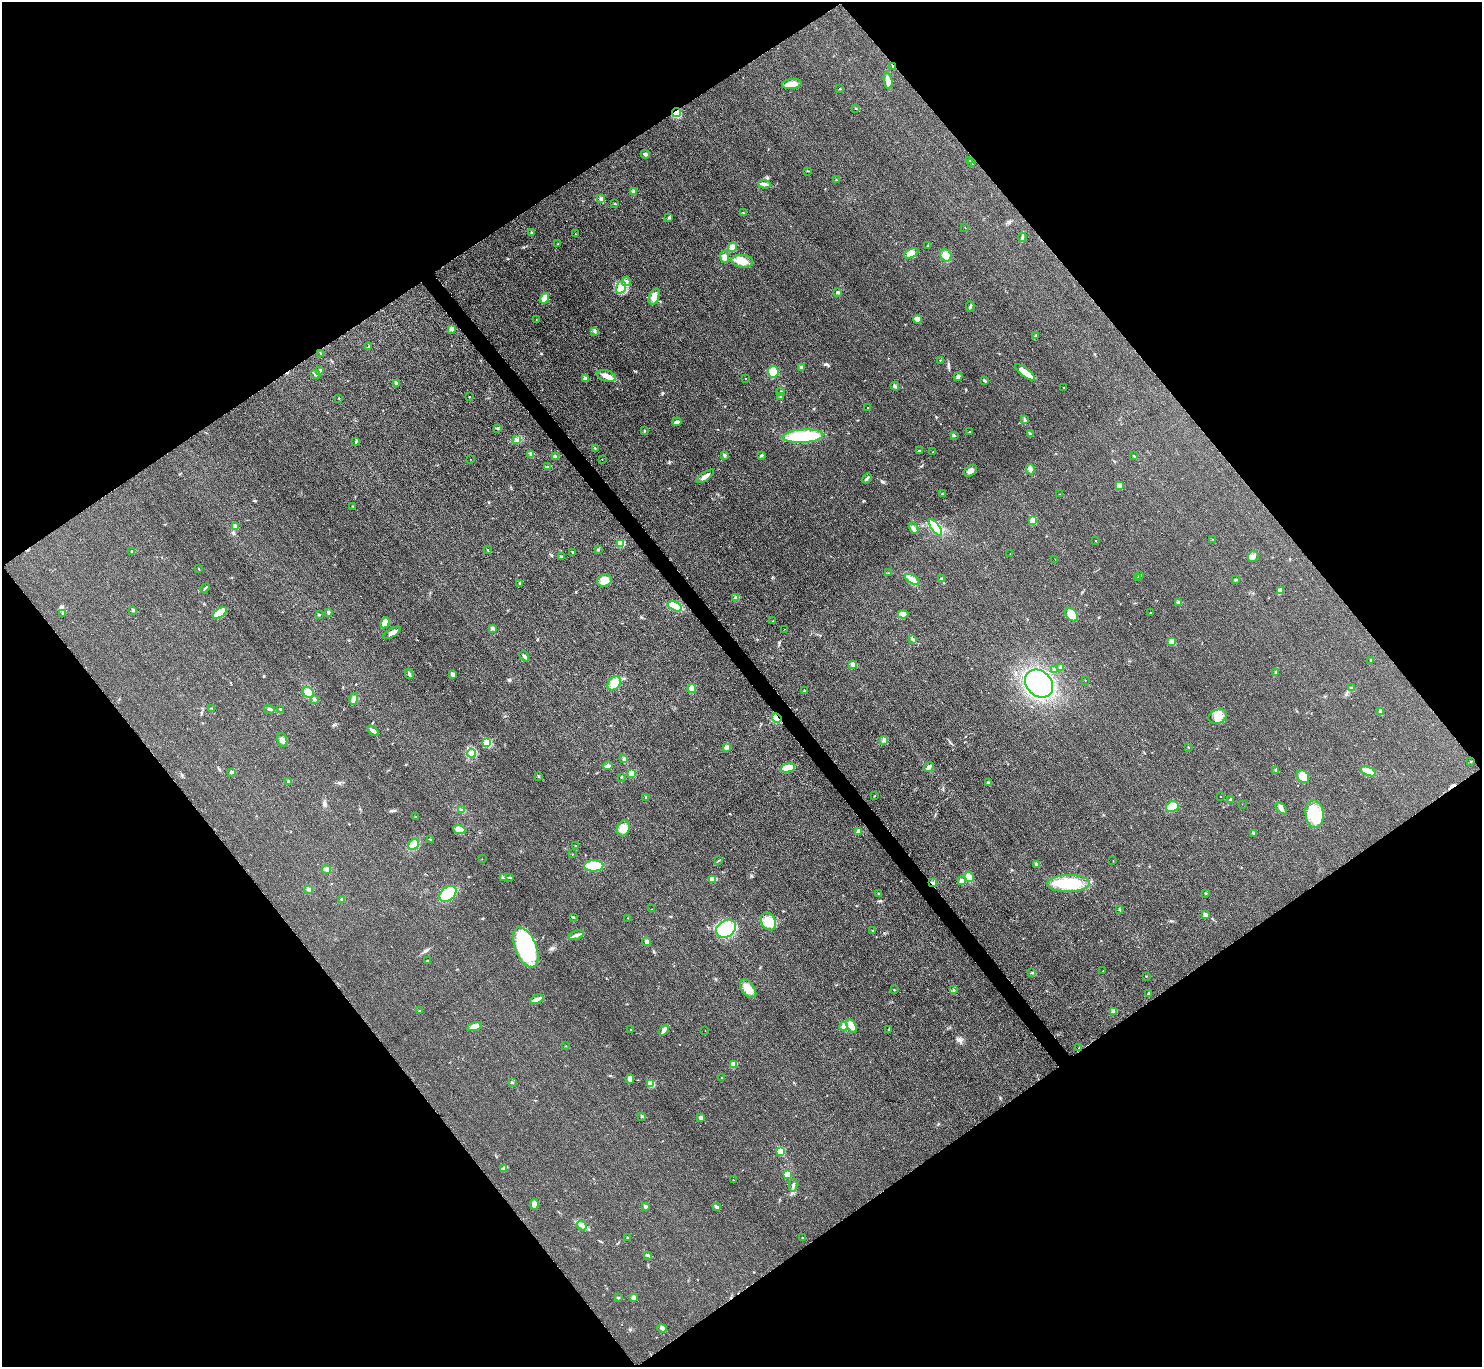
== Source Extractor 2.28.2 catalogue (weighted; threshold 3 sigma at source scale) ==
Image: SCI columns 9-5926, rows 168-5626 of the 5943 x 5938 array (HDU 1 of 3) = the unmasked area's bounding box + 8 px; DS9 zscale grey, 4 x 4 block average (1 PNG px = mean of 4 x 4 image px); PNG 1484 x 1369 px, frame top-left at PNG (2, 2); each listed source drawn as its Kron ellipse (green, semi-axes under 4 px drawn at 4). Shown black and unused: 50% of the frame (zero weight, under 3 of 4 exposures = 1% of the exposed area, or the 3 px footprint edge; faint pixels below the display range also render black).
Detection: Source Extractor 2.28.2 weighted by HDU 2 'WHT'. Background 0.0435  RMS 0.0066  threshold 0.0298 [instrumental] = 3 sigma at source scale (4.5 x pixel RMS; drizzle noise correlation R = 1.50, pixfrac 1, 0.05/0.05 arcsec/px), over >= 5 px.
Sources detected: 273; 1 inside a brighter object's white glare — neither listed nor drawn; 2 coinciding with a brighter row at this scale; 4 inside a brighter listed object's ellipse — not listed separately; the other 266 listed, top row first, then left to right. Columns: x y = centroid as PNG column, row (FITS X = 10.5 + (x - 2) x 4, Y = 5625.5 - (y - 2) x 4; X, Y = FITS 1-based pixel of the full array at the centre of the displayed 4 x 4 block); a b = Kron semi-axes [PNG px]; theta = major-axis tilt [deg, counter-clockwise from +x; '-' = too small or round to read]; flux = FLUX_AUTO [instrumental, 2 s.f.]
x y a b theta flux
893 66 2 2 - 4.2
888 81 8 3 -82 19
792 84 10 5 7 32
840 89 3 2 - 2.3
856 108 2 2 - 1.7
676 112 4 4 - 26
645 154 4 3 - 7.7
970 161 3 2 - 3.7
971 163 2 2 - 1.9
808 171 2 2 - 1.3
836 180 2 2 - 1.4
765 184 6 3 -3 9.9
634 191 2 2 - 8.8
601 198 3 3 - 7.4
615 203 2 2 - 1.5
743 213 2 2 - 1.3
669 218 3 2 - 2.6
965 227 2 2 - 1.2
531 233 3 2 - 3
575 234 2 2 - 0.91
1022 237 5 2 - 4.5
558 244 3 2 - 1.9
928 246 2 2 - 2.6
732 247 5 4 - 23
911 253 7 4 27 18
946 255 6 5 - 26
725 257 6 4 -70 14
742 261 11 6 -7 42
626 282 5 3 - 9.3
621 287 6 4 74 40
837 292 3 3 - 4.8
654 296 8 5 71 30
544 298 6 4 57 22
970 306 5 2 - 6.3
536 319 2 2 - 0.68
917 319 4 3 - 18
451 329 4 3 - 7.3
594 331 3 2 - 4.6
1035 336 3 2 - 3.7
369 346 2 2 - 3
321 353 2 2 - 1.7
940 360 2 2 - 1.5
801 368 2 2 - 31
320 370 3 3 - 4.2
773 372 6 5 - 45
1025 372 12 3 -38 57
315 374 5 3 - 6.1
606 376 10 5 -17 30
958 377 4 3 - 12
585 379 2 2 - 48
746 379 2 2 - 1.7
984 381 3 2 - 5.3
396 383 2 2 - 20
895 386 4 3 - 5.6
1064 387 2 2 - 1.9
781 392 2 2 - 2.6
781 396 3 2 - 2.8
469 397 2 2 - 1.6
339 398 2 2 - 3.8
867 407 2 2 - 0.88
1024 420 3 2 - 3.9
677 422 4 4 - 10
497 428 2 2 - 3.4
645 431 2 2 - 9.1
970 431 2 2 - 1.6
1030 434 4 2 - 7.6
955 435 2 2 - 2.9
803 436 20 6 3 190
517 440 4 2 - 4.6
355 442 2 2 - 1.5
595 448 3 2 - 3.1
919 451 4 2 - 3
933 452 2 2 - 1.3
531 454 3 2 - 5.5
724 455 2 2 - 1.6
761 455 3 2 - 3.4
555 456 3 2 - 2
1134 456 3 2 - 2.8
470 459 2 2 - 0.77
602 459 2 2 - 0.94
548 467 3 2 - 3.6
1030 469 5 3 - 11
970 471 7 5 41 18
705 476 10 3 33 17
867 478 5 2 - 7.7
1119 486 2 2 - 68
942 494 2 2 - 4
1059 494 2 2 - 0.81
353 506 2 2 - 1.4
1033 520 2 2 - 86
235 526 3 3 - 9.9
935 527 9 4 -54 140
914 528 6 4 -61 13
1213 539 2 2 - 1.5
1096 541 2 2 - 3
621 543 4 3 - 54
598 549 2 2 - 2.4
487 550 2 2 - 3.8
132 552 2 2 - 2.7
573 552 3 2 - 4.3
1010 553 2 2 - 0.84
561 556 3 2 - 5.1
1253 557 5 5 - 14
1055 559 2 2 - 0.69
199 569 2 2 - 1.8
888 573 2 2 - 1.2
1140 575 3 2 - 7.4
941 578 3 2 - 4.2
1137 578 3 2 - 2.7
912 579 8 4 -32 27
1236 580 2 2 - 2.5
604 581 7 6 - 38
520 583 2 2 - 9.1
205 588 5 2 - 3.6
1280 590 2 2 - 4
736 598 4 3 - 8.2
1178 602 3 2 - 6.6
675 606 8 4 -24 85
133 610 2 2 - 18
328 612 2 2 - 5.4
220 613 8 4 35 70
1151 613 2 2 - 2.6
62 614 2 2 - 1.9
903 614 5 2 - 8.4
1072 614 8 5 -49 40
319 615 2 2 - 5.7
773 621 2 2 - 2.6
385 623 5 3 - 55
492 628 4 3 - 6.4
785 629 2 2 - 0.72
392 633 10 3 30 18
913 639 3 2 - 4.7
1172 641 2 2 - 110
524 656 6 2 -57 7.1
1371 660 2 2 - 4.7
853 664 3 2 - 5.3
1061 667 3 2 - 5.2
1054 669 3 2 - 4.6
1275 673 3 2 - 4.5
409 674 5 2 - 6
452 674 2 2 - 28
1085 680 2 2 - 2.1
614 683 8 5 52 48
1039 683 15 12 -43 400
692 688 4 4 - 22
1352 688 3 2 - 6.2
804 691 2 2 - 3.2
308 693 6 5 - 36
315 699 2 2 - 4.3
354 699 6 3 75 19
212 708 2 2 - 2.2
269 709 5 2 - 6.2
280 709 2 2 - 3.9
1380 711 3 2 - 13
1218 717 9 7 20 38
777 718 5 3 - 29
373 731 6 3 -35 12
282 740 7 4 -72 17
884 740 3 2 - 5
487 743 2 2 - 260
726 747 3 3 - 11
1188 747 2 2 - 2
471 753 4 3 - 17
624 759 4 3 - 6.6
1471 761 2 2 - 2.1
608 766 5 3 - 15
929 767 5 3 - 12
788 768 7 3 14 84
1276 770 3 3 - 4.7
1368 771 8 4 -22 23
232 772 2 2 - 7.1
631 774 2 2 - 110
538 776 2 2 - 10
1303 776 7 5 -50 46
621 777 2 2 - 2.5
289 782 3 2 - 10
988 783 3 2 - 4.8
874 796 2 2 - 2
1221 796 2 2 - 1.2
646 797 2 2 - 7.1
1231 800 4 3 - 6.6
1242 804 2 2 - 0.69
1172 806 6 5 - 37
1281 808 7 3 -44 13
461 810 2 2 - 2
1314 814 14 9 -83 130
415 817 2 2 - 6.1
623 828 8 6 67 36
459 829 6 4 -20 38
859 831 4 3 - 12
1253 833 2 2 - 7.7
430 839 2 2 - 4.9
414 845 6 4 42 59
576 845 2 2 - 1.7
572 854 2 2 - 2.2
482 859 2 2 - 1.3
719 860 2 2 - 1.3
1113 861 2 2 - 1.1
1037 864 4 3 - 6.5
594 866 9 5 0 100
327 870 4 3 - 12
969 877 5 4 - 23
503 878 3 2 - 4
509 878 2 2 - 2
713 879 4 3 - 18
962 881 2 2 - 44
932 883 3 2 - 7.5
1068 884 21 8 2 140
308 890 3 2 - 2.4
878 893 2 2 - 1.5
1206 893 2 2 - 1.3
448 894 9 6 40 140
342 900 4 3 - 6.6
651 909 2 2 - 1.3
1119 909 2 2 - 1.8
1205 915 2 2 - 35
573 917 3 2 - 4.5
628 918 2 2 - 0.98
768 921 9 7 -58 46
726 929 10 8 33 130
872 931 2 2 - 1.3
576 935 8 2 17 10
646 942 4 3 - 9
526 947 21 10 -68 400
427 960 2 2 - 1.3
1103 970 2 2 - 0.95
1032 973 3 2 - 2.4
1146 976 2 2 - 1.9
748 989 11 6 -53 41
894 990 2 2 - 3.9
954 990 3 2 - 2.9
1148 994 4 2 - 4.8
537 999 7 2 25 20
420 1010 3 2 - 2.1
1114 1011 4 3 - 8
475 1026 7 3 17 15
843 1026 4 3 - 9.9
851 1026 7 4 -61 24
631 1030 2 2 - 3.5
664 1030 5 3 - 15
889 1030 3 2 - 2.6
705 1031 2 2 - 0.73
566 1046 2 2 - 0.95
1079 1048 2 2 - 1.6
733 1065 3 2 - 5.8
721 1078 2 2 - 2.1
630 1079 5 4 - 11
513 1082 3 2 - 3.4
651 1084 2 2 - 150
642 1116 2 2 - 12
701 1118 3 2 - 14
781 1151 2 2 - 160
504 1169 3 2 - 4.2
787 1174 2 2 - 110
733 1180 2 2 - 1.7
793 1185 6 2 78 7.1
534 1204 5 4 - 23
645 1206 2 2 - 7
716 1207 3 2 - 6.3
582 1225 5 4 - 12
627 1238 2 2 - 6.6
802 1238 2 2 - 1.8
648 1255 3 2 - 4.1
634 1297 3 3 - 16
618 1298 2 2 - 3.2
662 1329 5 3 - 9.1
Overlapping masked pixels (flux is a lower limit): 4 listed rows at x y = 893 66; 676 112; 777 718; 932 883
Diffuse or blended objects may show on this block-average render without a row.